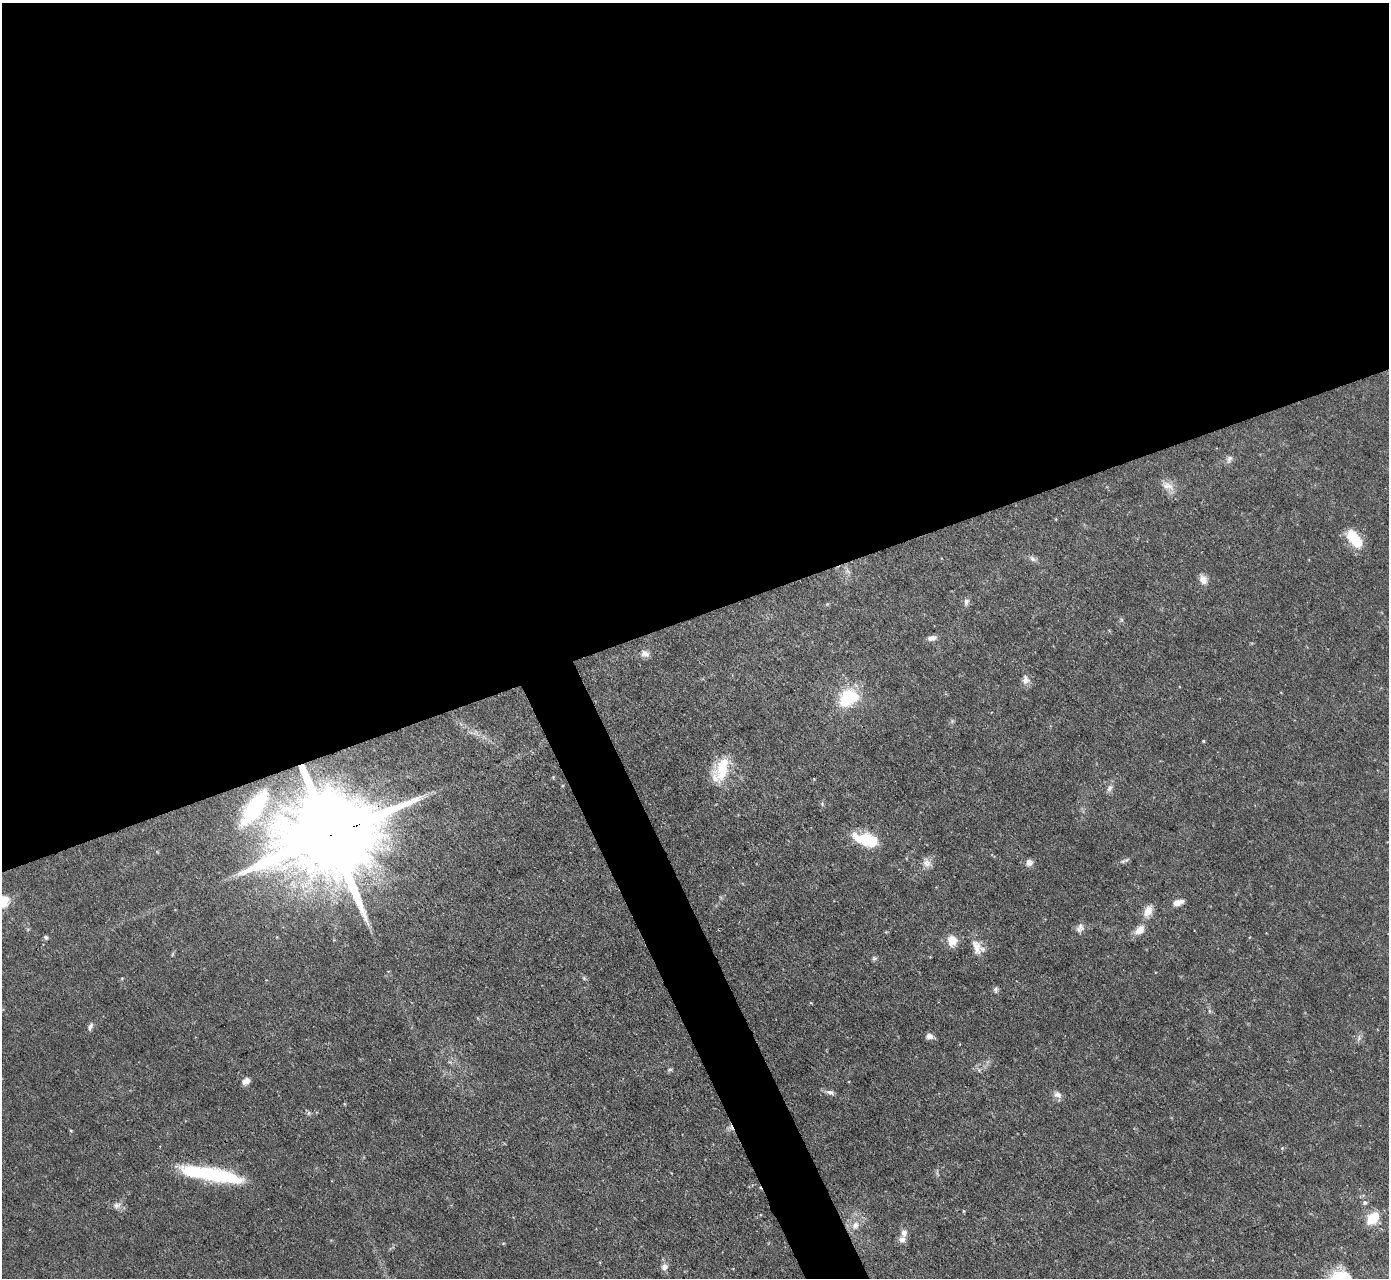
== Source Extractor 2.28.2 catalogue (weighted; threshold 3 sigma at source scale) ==
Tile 2 of 4 x 4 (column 2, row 1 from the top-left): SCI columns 1389-2775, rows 3980-5255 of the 5551 x 5536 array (HDU 1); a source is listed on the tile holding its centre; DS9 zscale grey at full resolution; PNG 1391 x 1280 px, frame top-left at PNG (2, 3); no overlay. Shown black and unused: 50% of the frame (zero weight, under 3 of 4 exposures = <1% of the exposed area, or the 3 px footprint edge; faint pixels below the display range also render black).
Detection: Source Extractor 2.28.2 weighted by HDU 2 'WHT'; one run over the whole footprint, this tile lists its part. Background 0.0852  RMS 0.0051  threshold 0.0229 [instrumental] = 3 sigma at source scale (4.5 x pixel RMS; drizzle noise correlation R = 1.50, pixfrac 1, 0.05/0.05 arcsec/px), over >= 5 px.
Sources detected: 57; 1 too faint to see at this stretch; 2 inside a brighter object's white glare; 1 cosmic-ray / hot-pixel residue — not listed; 2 inside a brighter listed object's ellipse — not listed separately; the other 51 listed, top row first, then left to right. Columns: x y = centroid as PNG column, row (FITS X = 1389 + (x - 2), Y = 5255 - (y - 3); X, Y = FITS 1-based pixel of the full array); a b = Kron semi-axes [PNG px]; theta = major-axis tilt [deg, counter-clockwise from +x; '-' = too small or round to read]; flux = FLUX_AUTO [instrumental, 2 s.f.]
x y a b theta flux
1229 459 12 7 70 1.9
1168 486 18 10 -22 4.8
1354 539 24 12 -53 14
1032 559 10 6 -45 1.7
848 571 11 4 -57 1.4
1203 580 12 8 -70 3.7
966 602 9 7 74 1.8
932 638 12 6 8 2.4
645 654 11 8 -17 2.6
1025 680 13 10 -86 3.1
850 697 20 15 -13 22
952 721 5 5 - 0.84
1203 741 3 3 - 0.53
722 768 31 15 71 19
1110 788 10 7 65 2
822 804 5 5 - 0.72
254 809 37 14 56 44
330 835 42 19 19 15000
865 838 28 16 -6 18
1125 860 14 4 22 1.4
927 863 14 10 -40 3.5
1029 863 8 8 - 2.7
3 901 6 6 - 42
1178 902 13 6 17 3.5
1148 911 15 9 67 5.6
1080 928 14 9 62 2.7
1140 930 15 10 41 4.9
886 932 5 4 - 0.49
46 937 6 5 - 0.92
952 940 13 11 -77 6.7
976 947 23 11 -72 6.2
874 958 7 6 - 1.1
122 978 5 4 - 0.49
584 978 6 4 -46 0.77
995 990 8 6 -89 1.2
1209 1011 6 4 -89 0.8
90 1026 10 5 71 1.6
929 1036 8 7 - 2.3
1359 1038 12 3 76 1.2
246 1081 10 7 28 2.6
830 1092 11 6 -18 2
1058 1094 11 8 -34 2.7
71 1130 5 4 - 0.54
1282 1148 5 5 - 0.58
216 1175 60 13 -11 48
1365 1203 6 6 - 1.2
117 1205 13 8 18 2.6
1373 1218 14 10 48 13
855 1225 13 10 66 5.1
904 1233 9 7 82 2.7
664 1267 10 9 - 2.6
Overlapping masked pixels (flux is a lower limit): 1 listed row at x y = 330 835
Isophote crosses this tile's border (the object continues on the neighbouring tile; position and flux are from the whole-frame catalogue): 1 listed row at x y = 3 901